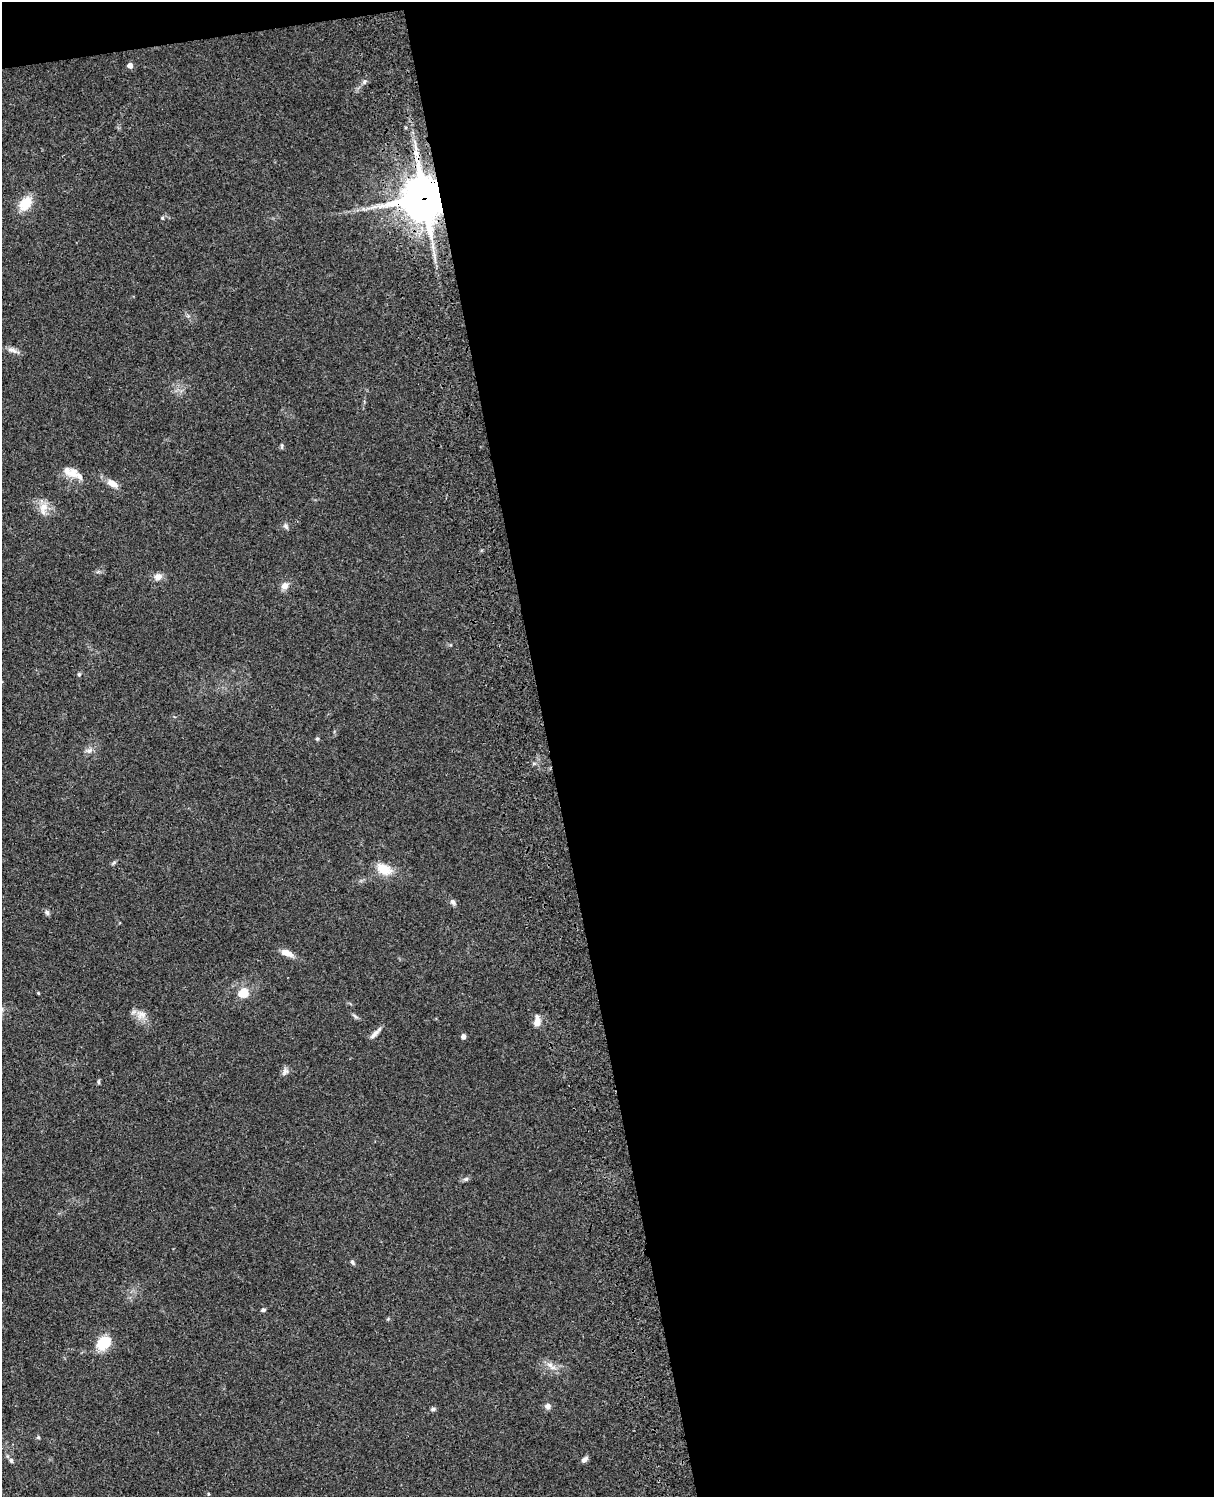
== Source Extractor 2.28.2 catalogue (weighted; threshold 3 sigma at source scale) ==
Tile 4 of 4 x 3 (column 4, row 1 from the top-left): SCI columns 3758-4969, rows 3269-4763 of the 5088 x 4927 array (HDU 1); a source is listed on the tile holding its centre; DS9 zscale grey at full resolution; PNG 1216 x 1499 px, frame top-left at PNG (2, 2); no overlay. Shown black and unused: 56% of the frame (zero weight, under 3 of 4 exposures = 6% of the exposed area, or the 3 px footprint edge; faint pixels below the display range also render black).
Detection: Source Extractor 2.28.2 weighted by HDU 2 'WHT'; one run over the whole footprint, this tile lists its part. Background 0.0925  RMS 0.0062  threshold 0.0279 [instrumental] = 3 sigma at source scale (4.5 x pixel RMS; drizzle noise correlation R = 1.50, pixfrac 1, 0.05/0.05 arcsec/px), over >= 5 px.
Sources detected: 42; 2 inside a brighter listed object's ellipse — not listed separately; the other 40 listed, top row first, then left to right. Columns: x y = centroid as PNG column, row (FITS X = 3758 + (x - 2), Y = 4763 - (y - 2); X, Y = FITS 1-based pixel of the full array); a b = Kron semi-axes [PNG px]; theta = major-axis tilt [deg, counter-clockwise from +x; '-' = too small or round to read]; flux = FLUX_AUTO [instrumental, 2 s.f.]
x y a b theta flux
130 65 5 5 - 3.6
364 82 6 4 48 1.2
424 198 13 13 - 2400
26 204 17 11 54 12
162 218 5 4 - 0.81
13 350 16 6 -16 3
282 446 8 4 89 0.88
72 473 16 14 -7 6.7
113 484 13 7 -32 5.6
43 507 14 12 58 6.4
286 526 9 6 -61 1.5
158 577 10 9 - 3.8
285 586 9 8 - 3.7
79 674 5 5 - 0.79
317 739 5 4 - 0.77
90 750 10 6 30 2.4
384 869 21 12 -24 10
453 902 8 6 -59 1.7
47 912 7 6 - 1.5
287 953 14 7 -22 5.4
38 993 5 3 - 0.55
243 993 14 12 41 8.4
141 1015 15 12 -11 5.5
355 1016 9 4 -36 1.3
537 1021 15 8 89 4.4
375 1033 17 5 44 3
463 1036 4 4 - 2.4
285 1071 12 7 54 2.3
99 1081 7 3 89 0.89
466 1179 6 5 - 1.2
352 1262 7 4 -69 1
263 1310 5 4 - 1.4
104 1343 16 12 43 16
551 1366 17 7 -40 4.2
548 1406 7 7 - 2.8
433 1409 6 5 - 1.2
38 1437 5 4 - 0.86
11 1460 7 5 -75 1.3
584 1460 8 5 44 2.5
208 1494 4 3 - 0.54
Overlapping masked pixels (flux is a lower limit): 1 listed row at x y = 424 198